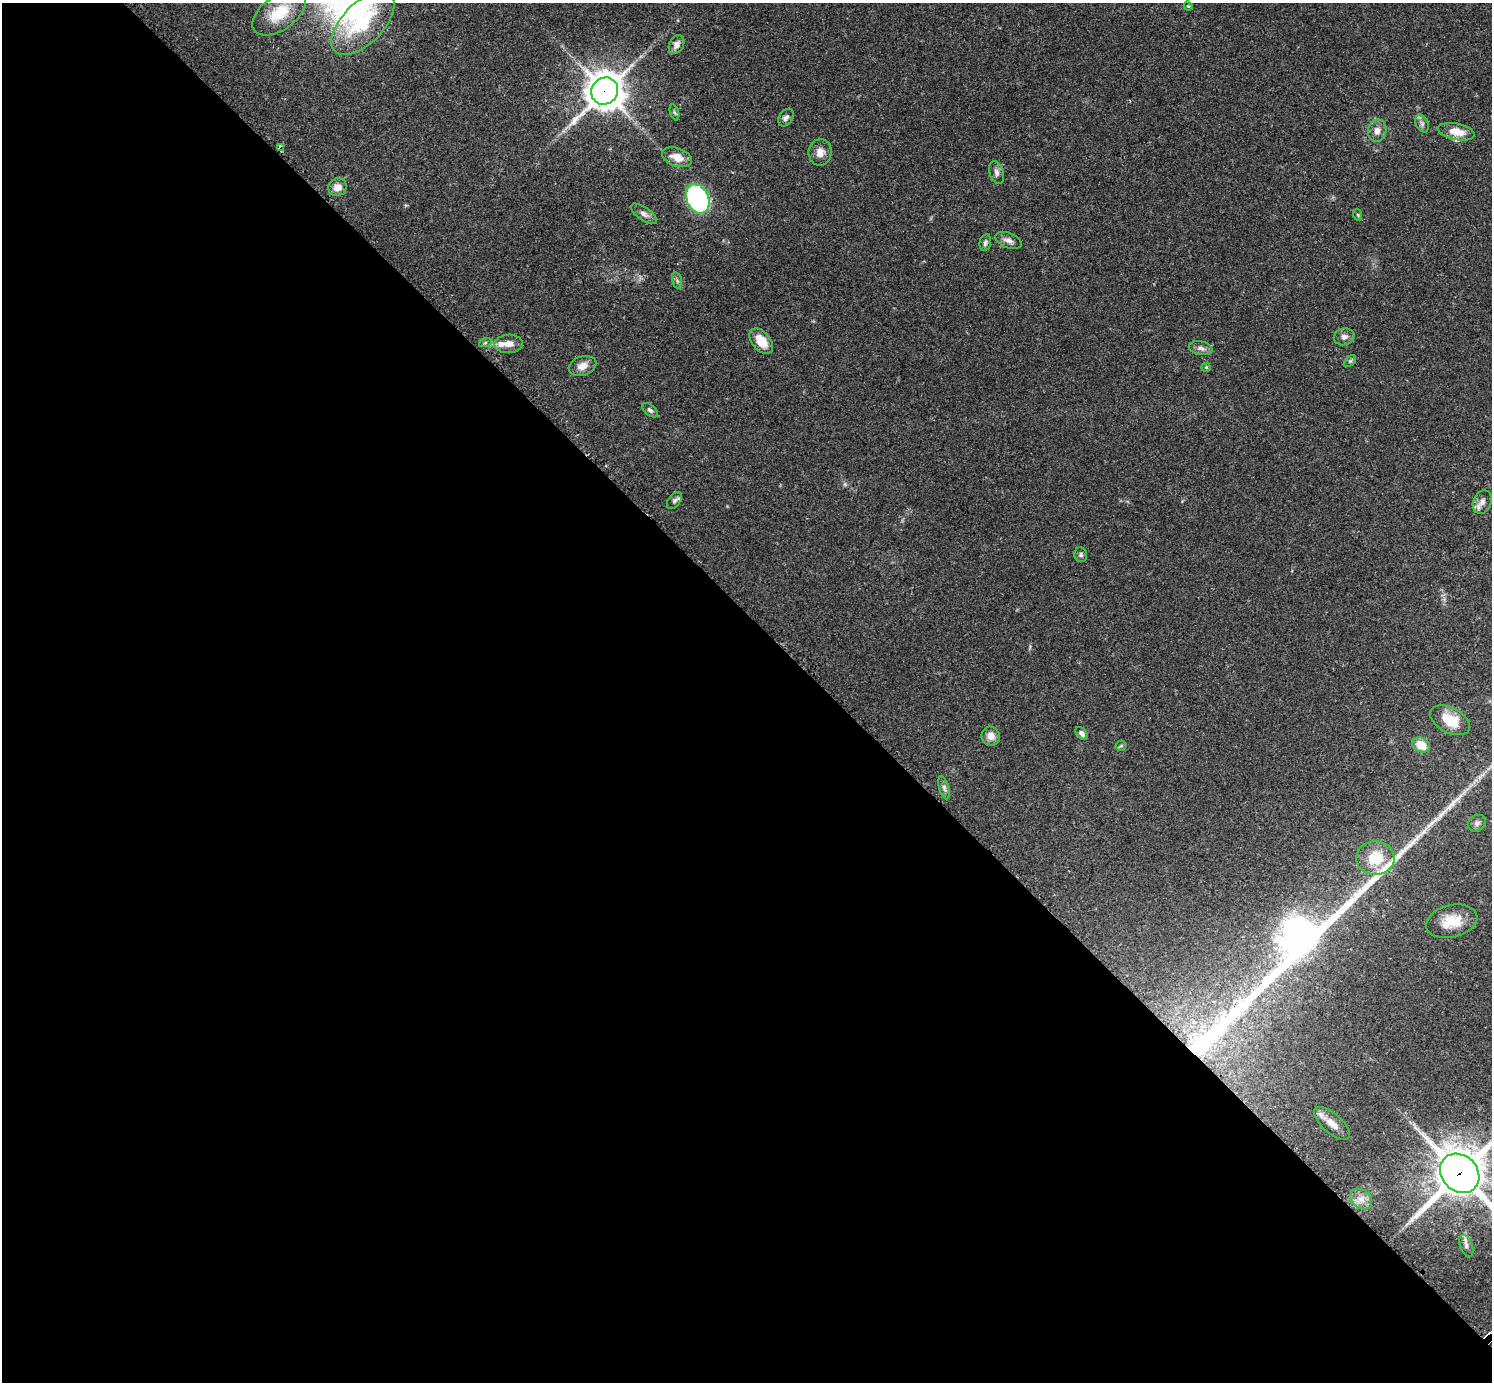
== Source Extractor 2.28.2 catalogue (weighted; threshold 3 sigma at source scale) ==
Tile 9 of 4 x 4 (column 1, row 3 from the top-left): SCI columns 29-1518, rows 1568-2947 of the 6041 x 6040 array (HDU 1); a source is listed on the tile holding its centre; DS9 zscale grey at full resolution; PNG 1494 x 1384 px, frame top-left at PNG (2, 3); each listed source drawn as its Kron ellipse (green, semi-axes under 4 px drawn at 4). Shown black and unused: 55% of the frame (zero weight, under 2 of 3 exposures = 2% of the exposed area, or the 3 px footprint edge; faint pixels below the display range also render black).
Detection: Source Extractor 2.28.2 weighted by HDU 2 'WHT'; one run over the whole footprint, this tile lists its part. Background 0.0786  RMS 0.0055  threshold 0.0247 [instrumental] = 3 sigma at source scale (4.5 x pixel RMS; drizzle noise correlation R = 1.50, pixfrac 1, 0.05/0.05 arcsec/px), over >= 5 px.
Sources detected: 52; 1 inside a brighter object's white glare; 2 long thin detections or spike segments (spike, bleed or trail) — neither listed nor drawn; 3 inside a brighter listed object's ellipse — not listed separately; the other 46 listed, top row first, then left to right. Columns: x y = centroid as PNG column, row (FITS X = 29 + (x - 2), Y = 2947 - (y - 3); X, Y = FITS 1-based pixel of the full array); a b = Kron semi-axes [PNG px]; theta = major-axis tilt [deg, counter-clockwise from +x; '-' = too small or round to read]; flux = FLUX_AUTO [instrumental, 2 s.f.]
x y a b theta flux
1188 6 5 3 - 0.54
279 13 30 17 35 18
363 23 40 20 45 34
676 45 10 7 59 3.1
605 91 14 13 - 1200
674 112 8 3 -71 0.93
786 118 10 6 54 1.8
1422 124 9 6 -64 1.8
1377 131 11 9 79 3.9
1456 132 18 8 -11 8.2
280 147 4 3 - 4.1
820 152 13 11 82 4.6
677 157 15 9 -20 6.5
997 172 12 7 -74 2.2
337 187 9 8 - 4.3
698 199 15 11 -66 95
644 214 15 6 -35 2.6
1358 215 6 3 -71 0.56
1008 240 14 7 -22 3
985 243 8 5 78 1.6
677 281 8 4 -75 1.2
1344 337 10 8 12 2.5
761 341 14 9 -50 10
485 343 6 4 19 0.78
509 344 14 9 3 4.5
1201 348 12 7 -12 2.3
1350 361 7 4 44 0.97
582 366 14 9 18 4.6
1206 367 4 4 - 0.64
650 410 9 5 -39 1.4
674 501 10 6 52 1.6
1482 502 12 9 66 3
1081 555 7 6 - 1.2
1450 720 21 12 -27 13
1082 733 7 5 -47 1.8
991 736 10 9 - 4.3
1421 745 9 7 -29 9.4
1121 746 5 5 - 0.81
944 788 12 5 -73 1.9
1477 823 9 8 - 2
1375 858 19 17 1 15
1452 921 26 16 13 12
1332 1123 22 9 -41 5.6
1460 1173 21 17 -45 2400
1361 1199 12 9 -38 4.2
1466 1246 11 6 -70 2.1
Overlapping masked pixels (flux is a lower limit): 3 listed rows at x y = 605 91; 280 147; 1460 1173
Isophote crosses this tile's border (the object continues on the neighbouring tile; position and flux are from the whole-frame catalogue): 1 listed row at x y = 1460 1173